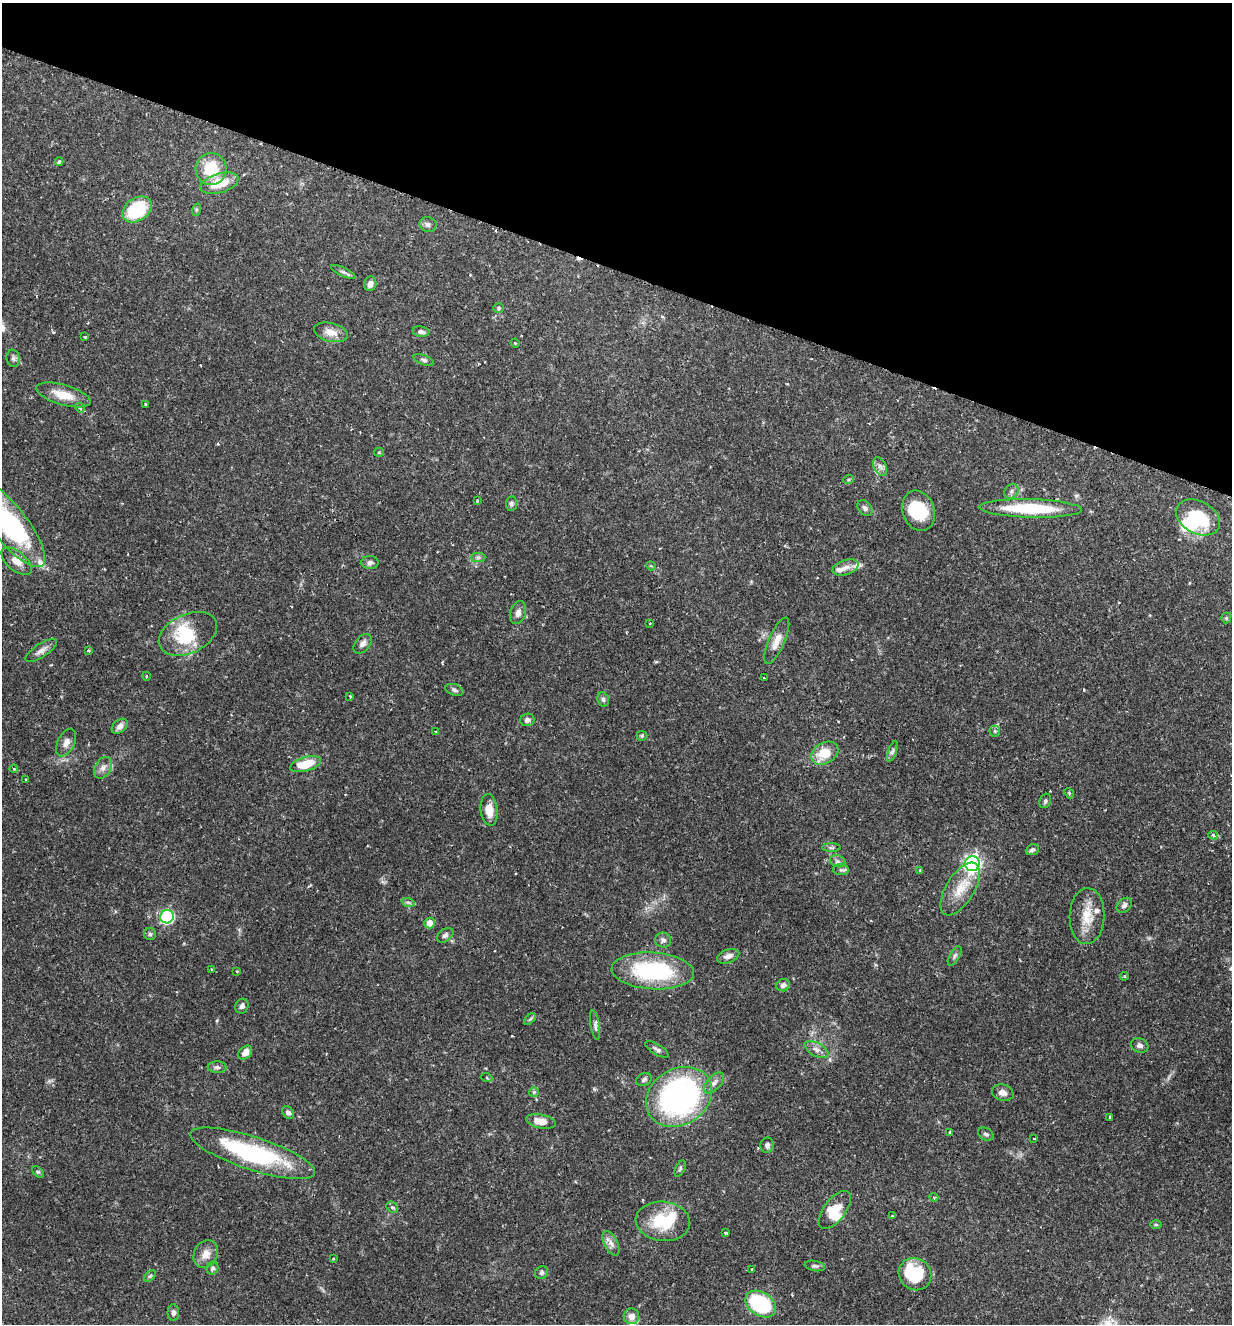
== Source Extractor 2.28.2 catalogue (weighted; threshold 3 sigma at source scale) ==
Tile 2 of 4 x 4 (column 2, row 1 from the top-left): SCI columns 1367-2596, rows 3977-5298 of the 5318 x 5303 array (HDU 1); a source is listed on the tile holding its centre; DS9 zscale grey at full resolution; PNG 1234 x 1326 px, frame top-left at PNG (2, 3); each listed source drawn as its Kron ellipse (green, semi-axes under 4 px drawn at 4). Shown black and unused: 20% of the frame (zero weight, under 2 of 3 exposures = <1% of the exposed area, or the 3 px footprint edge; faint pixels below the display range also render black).
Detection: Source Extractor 2.28.2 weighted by HDU 2 'WHT'; one run over the whole footprint, this tile lists its part. Background 0.157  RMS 0.0037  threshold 0.0167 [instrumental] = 3 sigma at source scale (4.5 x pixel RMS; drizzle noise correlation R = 1.50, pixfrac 1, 0.05/0.05 arcsec/px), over >= 5 px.
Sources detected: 143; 2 inside a brighter object's white glare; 3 cosmic-ray / hot-pixel residue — neither listed nor drawn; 10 inside a brighter listed object's ellipse — not listed separately; the other 128 listed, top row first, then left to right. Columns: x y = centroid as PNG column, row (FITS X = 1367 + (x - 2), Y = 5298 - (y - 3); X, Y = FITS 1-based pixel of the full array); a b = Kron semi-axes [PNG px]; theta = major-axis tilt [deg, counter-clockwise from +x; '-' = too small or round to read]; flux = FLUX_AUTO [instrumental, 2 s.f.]
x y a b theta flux
59 161 4 3 - 0.69
211 169 16 15 - 13
219 183 19 9 16 9.6
137 209 16 11 35 22
196 210 6 4 72 0.55
428 224 8 7 - 1.2
343 272 13 4 -26 1
370 284 7 6 - 1.9
499 308 5 5 - 0.55
331 332 17 9 -13 4.1
421 332 8 5 -10 1.1
85 337 4 3 - 0.33
515 343 4 3 - 0.29
13 358 8 6 -81 1.1
424 360 11 4 -19 0.93
64 395 28 10 -16 7.1
146 404 3 2 - 0.47
80 408 5 4 - 1
379 452 5 4 - 0.39
880 466 10 6 -63 1.5
848 480 5 3 - 0.42
1011 491 8 6 49 1.1
477 501 3 3 - 0.43
511 504 7 5 83 1
865 508 9 6 -51 1.2
1030 508 51 9 -1 25
919 511 20 15 -72 15
1198 517 23 16 -28 19
8 523 54 18 -51 64
478 557 7 4 1 0.88
17 561 18 9 -39 3.6
370 562 8 6 -2 1.3
651 566 4 4 - 0.44
846 567 13 7 18 2.5
518 613 12 7 73 2
1226 618 5 5 - 0.49
650 623 3 2 - 0.4
188 634 31 19 25 16
777 641 25 8 67 4.1
363 644 11 7 51 1.9
41 650 18 6 33 2.3
88 650 4 4 - 0.6
146 676 4 3 - 0.29
764 678 3 3 - 0.39
454 690 9 5 -19 1.1
350 696 3 3 - 0.38
603 699 7 5 -74 0.99
527 720 7 6 - 1.4
120 726 9 6 40 2
995 731 5 5 - 0.68
436 732 4 2 - 0.29
642 736 5 5 - 0.43
66 742 15 8 63 2.4
892 751 11 4 70 0.92
825 753 14 10 30 8.8
306 764 16 7 16 9.2
103 768 11 8 61 2
14 769 4 4 - 0.44
26 779 3 3 - 0.56
1069 793 6 4 -48 0.45
1045 801 7 5 64 0.78
489 810 16 8 -84 4.5
1213 835 5 4 - 0.71
831 848 9 4 1 0.74
1032 850 7 5 24 0.88
838 861 8 6 -21 1.1
972 864 7 7 - 130
841 870 8 5 -6 0.85
920 870 4 3 - 0.32
960 889 30 14 59 8.3
408 902 7 4 -19 0.64
1124 905 8 6 46 1.2
1087 916 28 17 88 8.3
167 917 7 6 - 57
430 923 5 5 - 3.9
150 934 6 6 - 0.73
445 935 9 6 38 1.2
663 940 8 7 - 1.4
728 956 11 6 18 1.9
955 956 11 5 60 1
212 969 4 3 - 0.41
237 971 3 2 - 0.31
653 971 41 18 -4 40
1124 976 4 4 - 0.45
783 985 7 6 - 1.3
242 1006 7 6 - 1.3
530 1019 7 4 44 0.59
595 1025 15 4 -80 1.2
1140 1045 9 7 -20 1.4
657 1049 13 5 -31 1.1
816 1050 13 6 -29 2
245 1053 8 6 47 2.6
217 1067 9 5 0 1
487 1078 6 3 -20 0.39
644 1079 8 6 24 0.9
714 1083 12 7 48 1.9
534 1092 5 5 - 0.53
1003 1093 11 8 -17 2.1
679 1097 35 28 32 99
288 1112 7 5 -51 1.1
1110 1117 3 3 - 0.39
541 1121 15 7 -11 4.2
950 1132 4 3 - 0.71
986 1134 8 6 -29 1
1034 1138 3 2 - 0.28
767 1145 7 6 - 1.2
253 1153 65 16 -18 48
680 1168 9 4 65 0.77
38 1172 7 4 -43 0.63
934 1197 4 4 - 0.49
392 1207 6 5 - 0.8
835 1210 22 11 53 6.2
892 1216 3 3 - 0.44
663 1221 27 19 -6 17
1156 1225 5 4 - 0.49
725 1233 3 3 - 0.55
611 1243 13 6 -63 2
206 1254 14 11 62 3.6
333 1258 3 3 - 0.34
815 1266 10 5 -10 0.84
212 1268 7 5 63 0.86
751 1269 3 3 - 0.3
541 1273 7 6 - 0.83
915 1274 17 15 -41 20
150 1276 7 4 44 0.61
761 1304 17 11 -34 33
173 1313 8 6 90 1.3
631 1316 8 8 - 2.7
Isophote crosses this tile's border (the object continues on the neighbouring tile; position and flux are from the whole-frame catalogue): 1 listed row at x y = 8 523